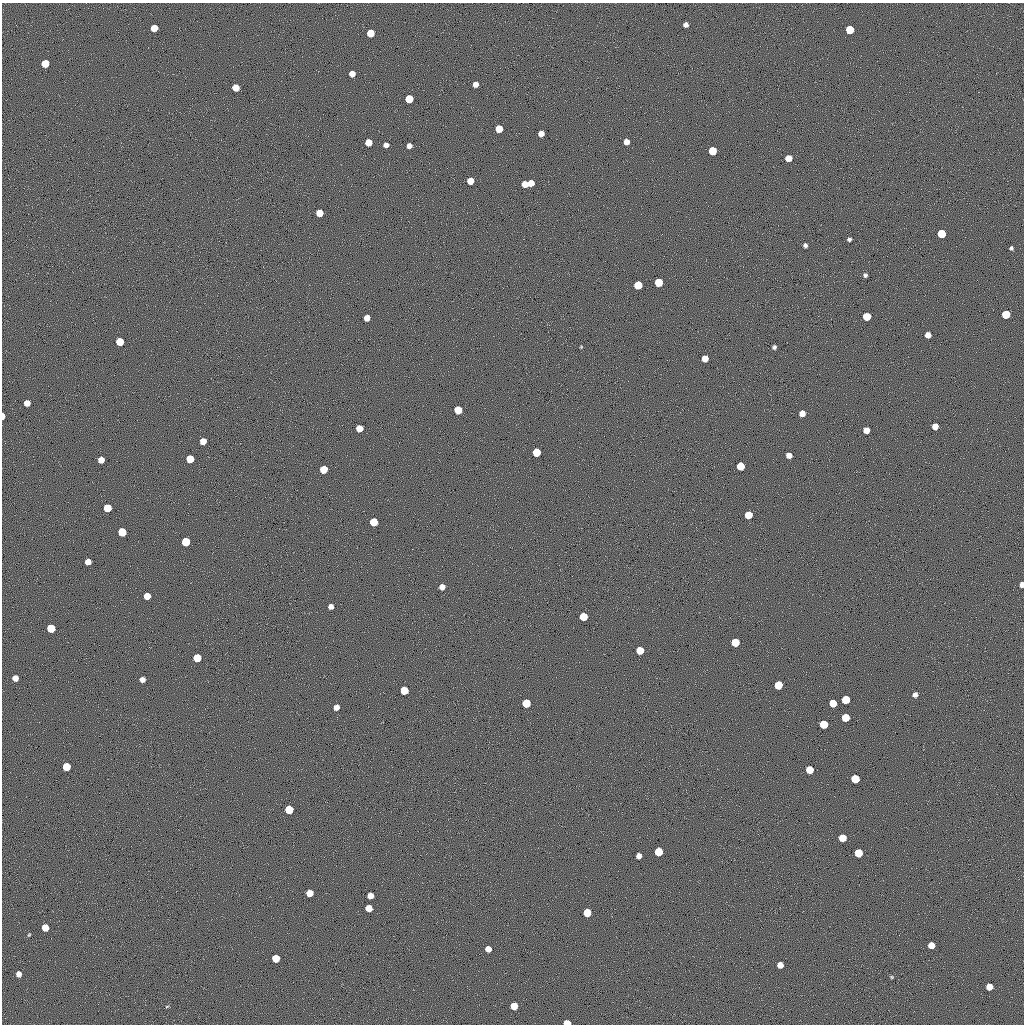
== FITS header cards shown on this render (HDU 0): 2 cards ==
NAXIS1  =                 1022 / length of data axis 1
NAXIS2  =                 1022 / length of data axis 2

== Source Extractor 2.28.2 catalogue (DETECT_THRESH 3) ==
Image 1022 x 1022 px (HDU 0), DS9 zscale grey, 1 PNG px = 1 image px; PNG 1026 x 1026 px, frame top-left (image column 1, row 1022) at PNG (2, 3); no overlay
Background 0.549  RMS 89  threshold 268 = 3 sigma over >= 5 px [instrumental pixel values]
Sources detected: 100; all 100 listed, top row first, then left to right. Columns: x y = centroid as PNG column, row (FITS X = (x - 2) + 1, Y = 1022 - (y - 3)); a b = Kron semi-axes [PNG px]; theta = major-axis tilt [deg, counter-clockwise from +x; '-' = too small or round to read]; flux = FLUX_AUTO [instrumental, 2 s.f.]
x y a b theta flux
686 25 5 4 - 26000
154 28 5 5 - 92000
850 30 5 5 - 190000
370 33 5 5 - 110000
45 63 5 5 - 120000
352 74 5 5 - 48000
475 84 5 5 - 35000
236 88 5 5 - 89000
409 99 6 5 - 160000
499 129 5 5 - 100000
541 133 5 5 - 41000
368 142 5 5 - 84000
626 142 5 5 - 40000
386 145 5 4 - 29000
409 146 5 4 - 31000
712 151 6 5 - 170000
788 158 5 5 - 66000
470 181 5 5 - 64000
531 183 5 5 - 64000
525 184 5 5 - 65000
319 213 5 5 - 83000
941 234 6 5 - 190000
849 239 4 3 - 14000
805 245 4 4 - 16000
1011 248 4 4 - 11000
865 275 4 4 - 13000
659 282 6 5 - 170000
638 285 6 5 - 160000
1006 314 6 5 - 180000
867 316 5 5 - 150000
367 318 5 5 - 49000
928 335 5 5 - 46000
120 342 5 5 - 140000
581 347 4 3 - 5200
774 347 4 4 - 15000
705 358 5 5 - 63000
27 403 5 5 - 47000
458 410 6 5 - 140000
802 413 5 5 - 49000
3 416 5 3 - 49000
935 426 5 5 - 55000
359 428 5 5 - 84000
866 430 5 5 - 53000
203 441 5 5 - 63000
536 452 6 5 - 170000
789 455 5 5 - 38000
190 459 5 5 - 130000
101 460 5 5 - 56000
740 466 5 5 - 150000
323 469 5 5 - 140000
107 508 5 5 - 150000
748 515 5 5 - 140000
374 522 6 5 - 180000
122 532 6 5 - 170000
186 542 6 5 - 190000
88 562 5 5 - 47000
1022 585 5 4 - 33000
442 587 5 5 - 36000
147 596 5 5 - 78000
331 606 5 5 - 31000
583 617 5 5 - 150000
51 628 6 5 - 190000
735 642 6 5 - 190000
640 650 5 5 - 140000
197 658 5 5 - 160000
15 678 5 5 - 46000
142 679 5 5 - 35000
778 685 6 5 - 160000
404 690 5 5 - 160000
915 695 5 5 - 24000
846 700 5 5 - 190000
526 703 6 5 - 190000
833 703 5 5 - 130000
336 707 5 5 - 41000
845 718 5 5 - 140000
824 724 5 5 - 170000
66 767 5 5 - 150000
810 770 5 5 - 120000
855 779 6 6 - 190000
289 809 6 5 - 180000
842 838 5 5 - 120000
659 852 6 5 - 190000
858 853 6 5 - 180000
639 856 5 5 - 32000
309 893 5 5 - 82000
370 896 5 5 - 53000
369 908 5 5 - 80000
587 913 5 5 - 140000
45 927 5 5 - 99000
29 935 5 4 - 5600
931 945 5 5 - 70000
488 949 5 5 - 56000
276 958 5 5 - 120000
780 965 5 5 - 53000
19 974 5 5 - 33000
892 977 5 4 - 6700
989 987 5 5 - 72000
167 1006 5 3 - 5500
514 1006 5 5 - 100000
567 1023 5 4 - 90000
At the frame edge (FLAGS 8, measured only in part): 3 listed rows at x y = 3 416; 1022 585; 567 1023